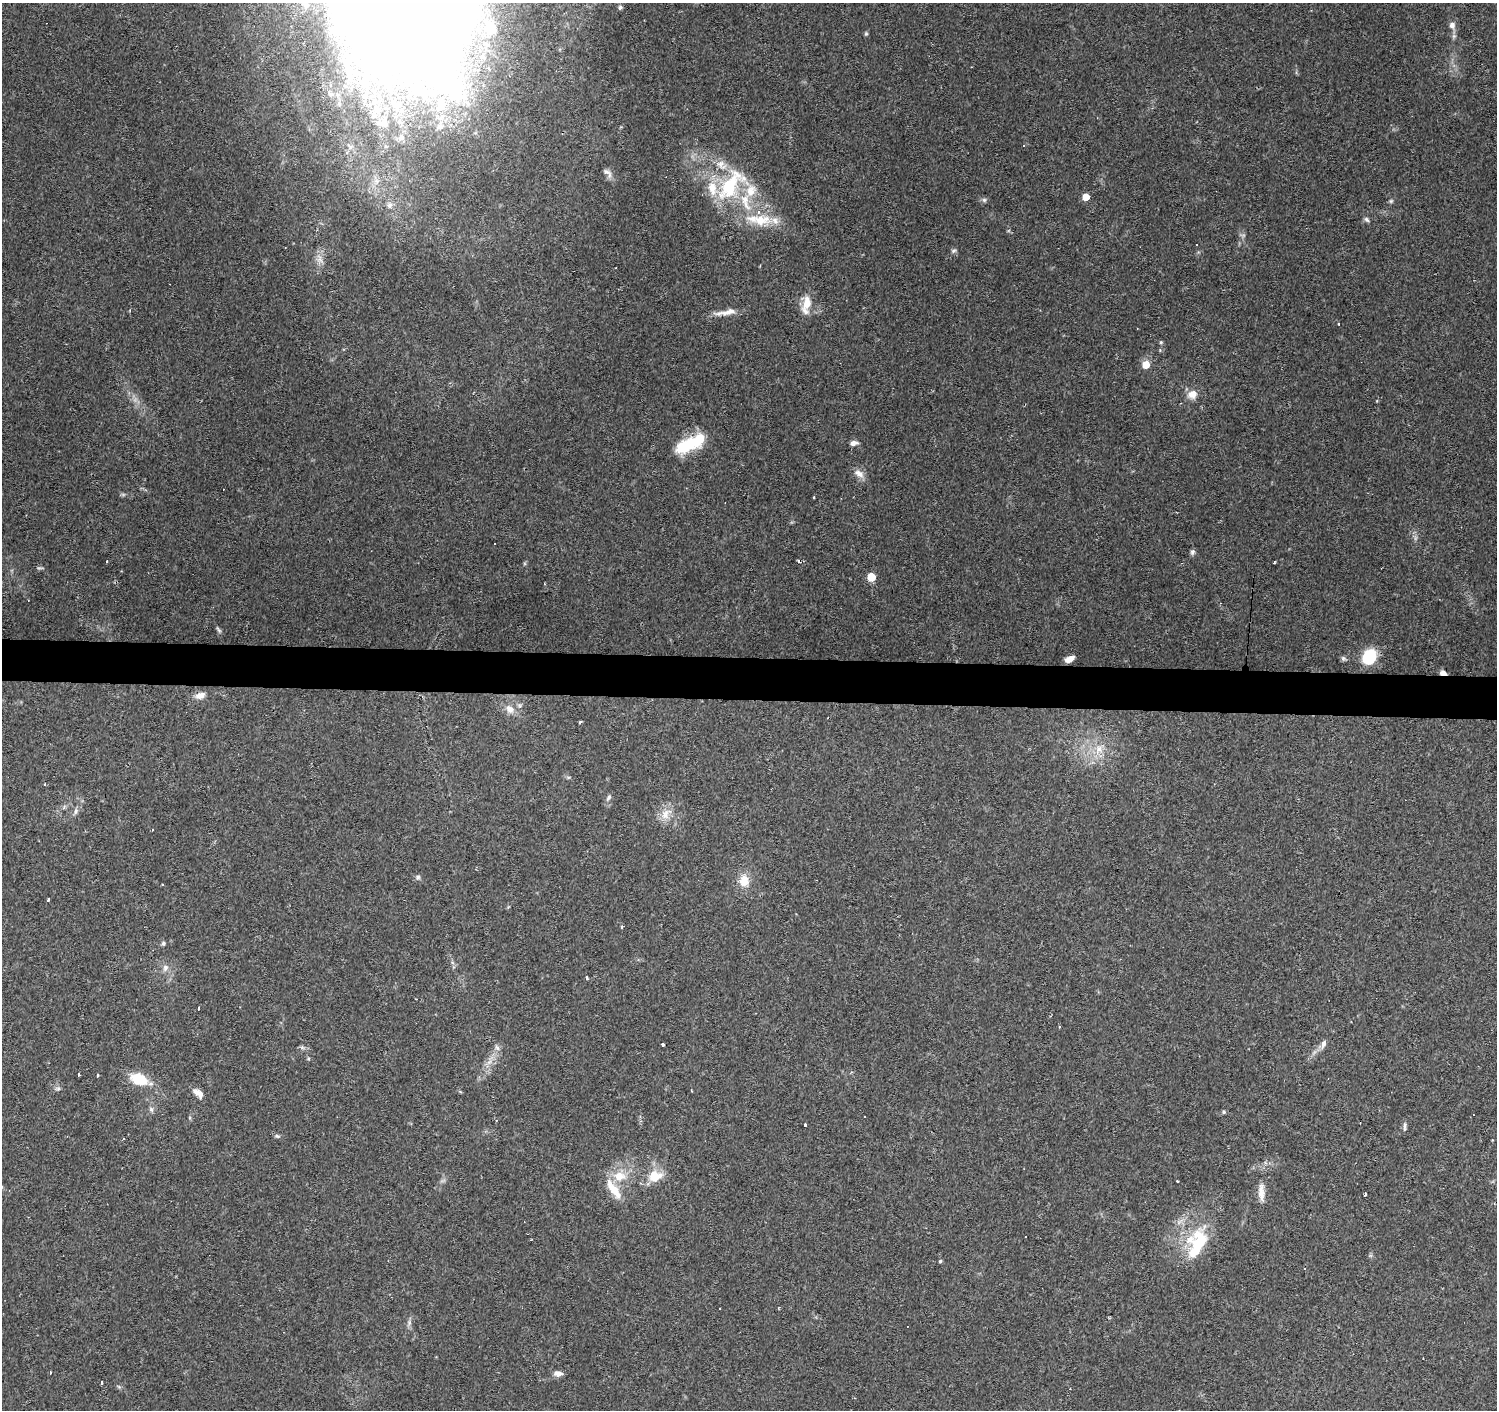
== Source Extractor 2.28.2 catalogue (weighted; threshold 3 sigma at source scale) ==
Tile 5 of 3 x 3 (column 2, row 2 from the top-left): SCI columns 1497-2991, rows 1634-3041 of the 4493 x 4730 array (HDU 1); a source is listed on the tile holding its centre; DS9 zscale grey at full resolution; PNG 1499 x 1412 px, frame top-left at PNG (2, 3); no overlay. Shown black and unused: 3% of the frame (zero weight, under 2 of 3 exposures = <1% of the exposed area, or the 3 px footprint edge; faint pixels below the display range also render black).
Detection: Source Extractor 2.28.2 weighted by HDU 2 'WHT'; one run over the whole footprint, this tile lists its part. Background 0.0983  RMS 0.0063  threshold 0.0282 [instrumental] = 3 sigma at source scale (4.5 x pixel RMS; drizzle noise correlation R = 1.50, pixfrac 1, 0.0396/0.0396 arcsec/px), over >= 5 px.
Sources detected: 105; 1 too faint to see at this stretch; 3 inside a brighter object's white glare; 7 cosmic-ray / hot-pixel residue — not listed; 8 inside a brighter listed object's ellipse — not listed separately; the other 86 listed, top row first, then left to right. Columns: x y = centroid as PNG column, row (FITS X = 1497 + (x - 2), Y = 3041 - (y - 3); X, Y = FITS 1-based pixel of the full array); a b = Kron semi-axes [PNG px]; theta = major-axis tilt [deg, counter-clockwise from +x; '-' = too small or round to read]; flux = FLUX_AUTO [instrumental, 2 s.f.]
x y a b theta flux
306 3 11 6 70 2.4
620 7 6 5 - 1.2
1452 25 8 7 - 3.2
491 28 12 11 - 10
489 69 6 4 -48 1.3
386 79 37 13 -77 31
439 108 17 13 -6 15
383 123 25 18 -4 20
440 126 13 10 82 7.7
401 137 11 11 - 5.7
1023 146 3 2 - 0.49
607 173 16 7 -42 2.9
731 185 50 23 52 44
1086 197 5 5 - 8.5
984 200 6 6 - 1.3
1391 201 6 5 - 1
389 205 9 8 - 2.9
1366 219 8 6 -45 1.5
759 220 39 15 -6 22
954 251 7 6 - 1.4
319 259 15 8 -73 4.6
807 303 21 11 77 9
728 312 26 8 13 6.8
1339 324 3 3 - 1.2
1137 328 3 2 - 0.58
1161 342 5 5 - 0.86
1145 365 6 5 - 11
1192 394 13 10 7 5.9
853 443 9 6 7 2.8
684 446 27 17 29 22
859 474 15 8 -38 4.7
814 498 3 3 - 1.8
494 544 2 2 - 0.41
1192 552 7 6 - 1.6
107 561 3 2 - 0.84
798 561 3 3 - 1.7
1274 562 4 3 - 0.55
871 577 5 5 - 17
219 630 10 4 -45 1.2
1369 656 10 8 73 46
1343 658 7 6 - 1.3
1070 659 9 5 28 4
1443 673 8 5 -16 3.5
200 695 14 8 16 5
510 709 15 11 -40 6.3
580 722 4 3 - 1.6
1099 749 14 12 77 8.5
45 784 3 3 - 0.96
609 797 8 6 52 1.6
76 811 9 6 69 2
666 814 19 12 49 8
418 877 7 6 - 1.6
744 881 15 12 83 9.3
48 899 4 3 - 2.2
621 927 4 3 - 0.91
163 943 6 5 - 1.1
165 968 10 7 75 2.8
586 978 4 3 - 1.5
198 1008 4 3 - 1.4
1323 1044 13 6 68 2.8
663 1045 4 3 - 1.6
302 1047 6 6 - 1.3
497 1048 9 5 -62 2
489 1062 9 5 44 2.7
78 1074 3 3 - 1.7
97 1075 3 3 - 2.3
139 1079 13 8 -22 28
58 1089 8 6 -1 1.6
198 1093 13 7 -41 4.6
151 1109 6 6 - 1.5
1224 1112 5 5 - 0.93
805 1124 3 3 - 2.5
1404 1126 13 3 89 1.5
277 1136 7 5 -3 1.1
619 1176 16 12 -4 11
655 1176 18 14 11 13
1177 1181 3 2 - 0.7
614 1189 33 10 -55 12
1261 1191 20 9 -88 5.8
1365 1194 4 3 - 3
1026 1237 3 3 - 1.8
1199 1243 36 29 -86 37
940 1261 4 4 - 0.84
50 1372 3 2 - 0.79
558 1374 11 7 -5 3.2
101 1383 3 3 - 22
Overlapping masked pixels (flux is a lower limit): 1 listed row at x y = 1443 673
Isophote crosses this tile's border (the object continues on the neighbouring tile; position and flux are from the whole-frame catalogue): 1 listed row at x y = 306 3
Unlisted compact peaks at least as high as the median listed source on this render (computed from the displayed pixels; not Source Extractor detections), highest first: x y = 866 34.